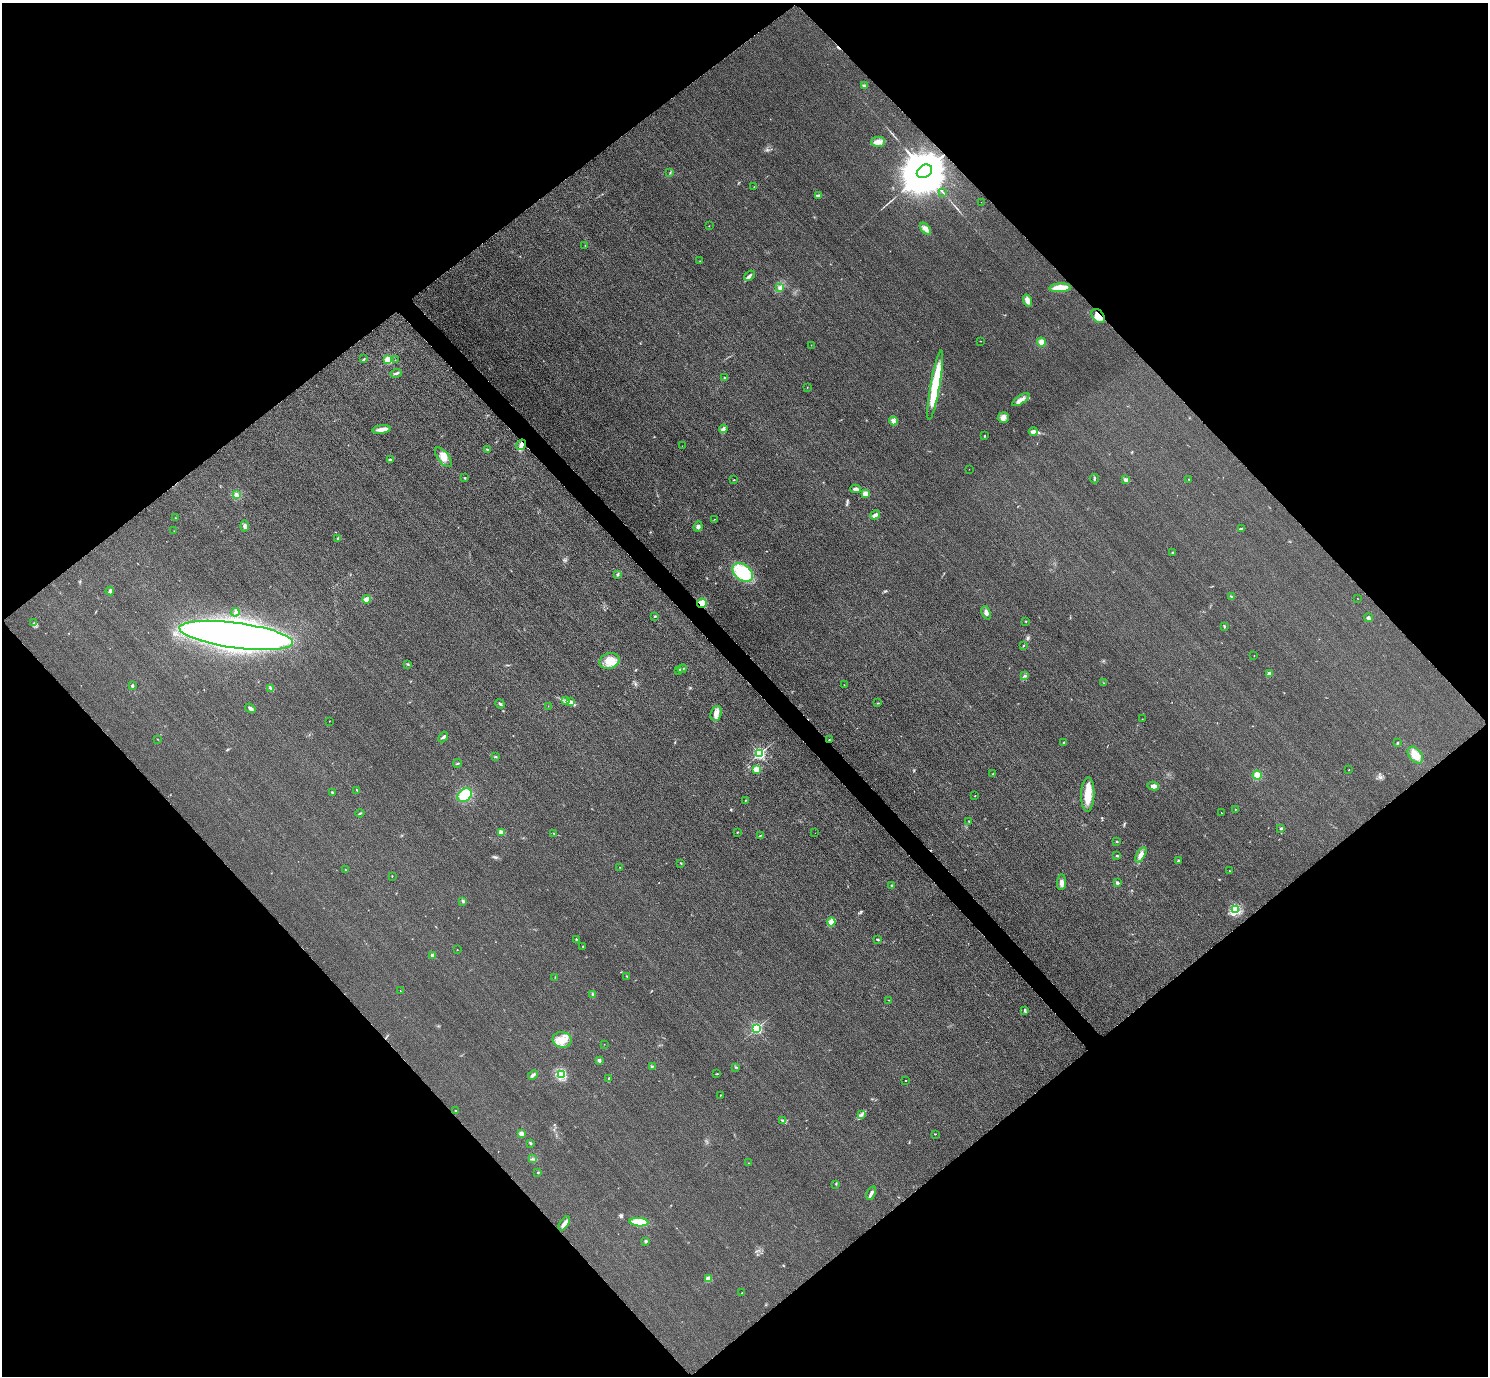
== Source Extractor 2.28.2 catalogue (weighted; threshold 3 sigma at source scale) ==
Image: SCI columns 32-5975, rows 184-5677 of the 6005 x 6003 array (HDU 1 of 3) = the unmasked area's bounding box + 8 px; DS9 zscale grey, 4 x 4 block average (1 PNG px = mean of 4 x 4 image px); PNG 1490 x 1378 px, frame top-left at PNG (2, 3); each listed source drawn as its Kron ellipse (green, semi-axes under 4 px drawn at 4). Shown black and unused: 51% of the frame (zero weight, under 3 of 4 exposures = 3% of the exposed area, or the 3 px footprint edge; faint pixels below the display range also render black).
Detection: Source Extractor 2.28.2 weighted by HDU 2 'WHT'. Background 0.0521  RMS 0.016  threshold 0.0725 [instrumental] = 3 sigma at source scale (4.5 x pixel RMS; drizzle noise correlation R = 1.50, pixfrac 1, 0.05/0.05 arcsec/px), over >= 5 px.
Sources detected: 187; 1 inside a brighter object's white glare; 1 cosmic-ray / hot-pixel residue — neither listed nor drawn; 1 coinciding with a brighter row at this scale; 7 inside a brighter listed object's ellipse — not listed separately; the other 177 listed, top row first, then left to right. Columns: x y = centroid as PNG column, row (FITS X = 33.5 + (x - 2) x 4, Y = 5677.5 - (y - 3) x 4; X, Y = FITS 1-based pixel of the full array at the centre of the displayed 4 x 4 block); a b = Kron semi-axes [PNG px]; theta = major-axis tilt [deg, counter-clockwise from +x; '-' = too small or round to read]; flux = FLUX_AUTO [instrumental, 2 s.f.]
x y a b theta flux
864 86 4 2 - 13
878 142 7 5 0 47
924 171 8 6 34 83000
670 173 2 2 - 6.1
754 187 2 2 - 2.1
943 192 3 2 - 4.2
818 195 3 2 - 23
981 202 2 2 - 1.2
709 226 2 2 - 2.9
926 229 7 4 -51 52
585 246 2 2 - 2.3
700 261 2 2 - 2.4
749 276 6 3 36 22
780 288 3 3 - 33
1060 288 11 4 3 190
1027 300 6 3 -72 70
1098 316 8 5 -50 110
981 341 2 2 - 2.4
1041 342 4 4 - 55
811 345 2 2 - 2.4
364 359 4 2 - 9.1
388 360 2 2 - 700
395 360 2 2 - 3.9
396 373 6 2 17 17
724 378 3 2 - 8.6
935 385 35 4 80 540
807 387 2 2 - 3.8
1021 400 10 3 34 44
1003 418 5 5 - 39
893 421 4 4 - 37
382 429 9 3 8 73
723 429 4 3 - 18
1033 432 4 2 - 68
985 436 2 2 - 5.3
521 445 5 3 - 34
682 446 2 2 - 1.6
488 450 3 2 - 7.6
443 457 11 5 -51 79
390 460 4 2 - 11
969 469 2 2 - 1.3
464 478 2 2 - 5.8
1094 479 4 2 - 15
1188 479 2 2 - 6.7
734 480 2 2 - 5.2
1126 480 3 2 - 35
856 489 5 4 - 25
865 493 2 2 - 270
237 495 3 2 - 14
875 515 5 3 - 32
175 518 2 2 - 3.2
714 519 2 2 - 2.9
245 526 5 3 - 31
698 527 5 3 - 21
1242 528 4 2 - 8.2
174 531 2 2 - 2.2
338 538 3 2 - 11
1173 552 2 2 - 6.2
743 572 11 8 -37 480
617 574 2 2 - 7.1
110 591 4 2 - 31
1232 596 3 2 - 7
1357 598 2 2 - 2.1
367 599 4 3 - 54
702 603 5 4 - 91
235 612 4 2 - 13
986 613 7 4 -68 38
655 616 4 2 - 7.7
1369 618 4 2 - 15
1026 622 2 2 - 2.5
34 623 3 2 - 5.9
1224 626 3 2 - 7.2
236 635 57 12 -8 8900
1024 645 2 2 - 4.1
1254 656 2 2 - 6
609 661 10 7 16 130
408 664 2 2 - 8.5
682 669 5 2 - 16
678 671 3 2 - 8.7
1269 674 2 2 - 160
1025 676 3 2 - 8.4
1104 683 2 2 - 2.6
844 685 2 2 - 2.3
132 686 3 2 - 12
270 688 4 2 - 11
566 701 4 2 - 15
571 702 3 3 - 18
878 703 2 2 - 3.1
500 704 5 2 - 15
548 706 2 2 - 2.1
250 708 6 3 -35 29
716 713 7 5 68 57
1142 719 2 2 - 2.7
329 721 2 2 - 1.9
443 737 6 2 49 19
157 739 2 2 - 2.8
829 740 2 2 - 4.6
1064 742 2 2 - 11
1397 743 2 2 - 7.7
759 754 2 2 - 1800
1415 755 9 6 -51 110
495 757 4 2 - 9.5
458 763 4 2 - 6.1
756 769 4 3 - 45
1349 770 2 2 - 3.8
993 774 2 2 - 16
1257 775 4 4 - 75
1153 786 6 3 -11 49
357 790 2 2 - 5.4
332 792 3 2 - 6.3
1088 794 17 6 88 170
465 795 8 6 38 270
975 795 2 2 - 9
745 800 2 2 - 4.6
1235 809 2 2 - 4.8
360 813 4 2 - 10
1222 813 2 2 - 2.3
969 821 2 2 - 4.9
1281 828 3 2 - 9.9
502 832 4 3 - 51
737 832 2 2 - 5.6
554 833 2 2 - 5.6
815 833 2 2 - 2
760 835 4 2 - 7.4
1117 841 2 2 - 24
1141 855 8 4 61 56
1117 856 3 2 - 11
1178 861 2 2 - 6.3
681 863 3 2 - 4.6
620 867 2 2 - 2.3
345 870 2 2 - 4
1229 871 2 2 - 3.8
392 876 2 2 - 3
1061 882 8 4 84 39
1117 883 4 2 - 12
892 886 4 2 - 8.7
463 901 3 2 - 11
1235 910 4 3 - 22
831 922 4 3 - 80
576 939 2 2 - 18
877 939 2 2 - 17
583 947 3 2 - 8
457 949 2 2 - 2.7
432 955 2 2 - 93
627 976 2 2 - 6.4
555 977 2 2 - 3
400 991 2 2 - 2.8
592 994 3 2 - 5.2
889 1000 2 2 - 2.8
1025 1011 3 3 - 13
756 1029 2 2 - 1700
562 1040 9 8 - 110
604 1044 2 2 - 1.7
599 1060 2 2 - 97
652 1066 3 2 - 8.1
736 1067 2 2 - 6.1
717 1074 3 2 - 7.1
533 1075 5 3 - 19
562 1075 4 4 - 36
609 1079 4 2 - 9.9
906 1081 2 2 - 5.8
720 1095 3 2 - 3.1
455 1110 2 2 - 12
861 1115 4 2 - 17
782 1120 4 2 - 11
521 1133 2 2 - 170
935 1134 3 2 - 4.5
530 1143 3 2 - 7.1
532 1159 3 2 - 7.6
748 1163 2 2 - 4.1
538 1173 2 2 - 4.2
836 1184 2 2 - 5.4
871 1193 7 3 64 29
639 1222 9 4 -4 190
564 1223 8 3 55 41
646 1241 3 2 - 13
708 1279 2 2 - 340
742 1293 2 2 - 3.2
Overlapping masked pixels (flux is a lower limit): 3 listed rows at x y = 924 171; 1098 316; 702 603
Diffuse or blended objects may show on this block-average render without a row.